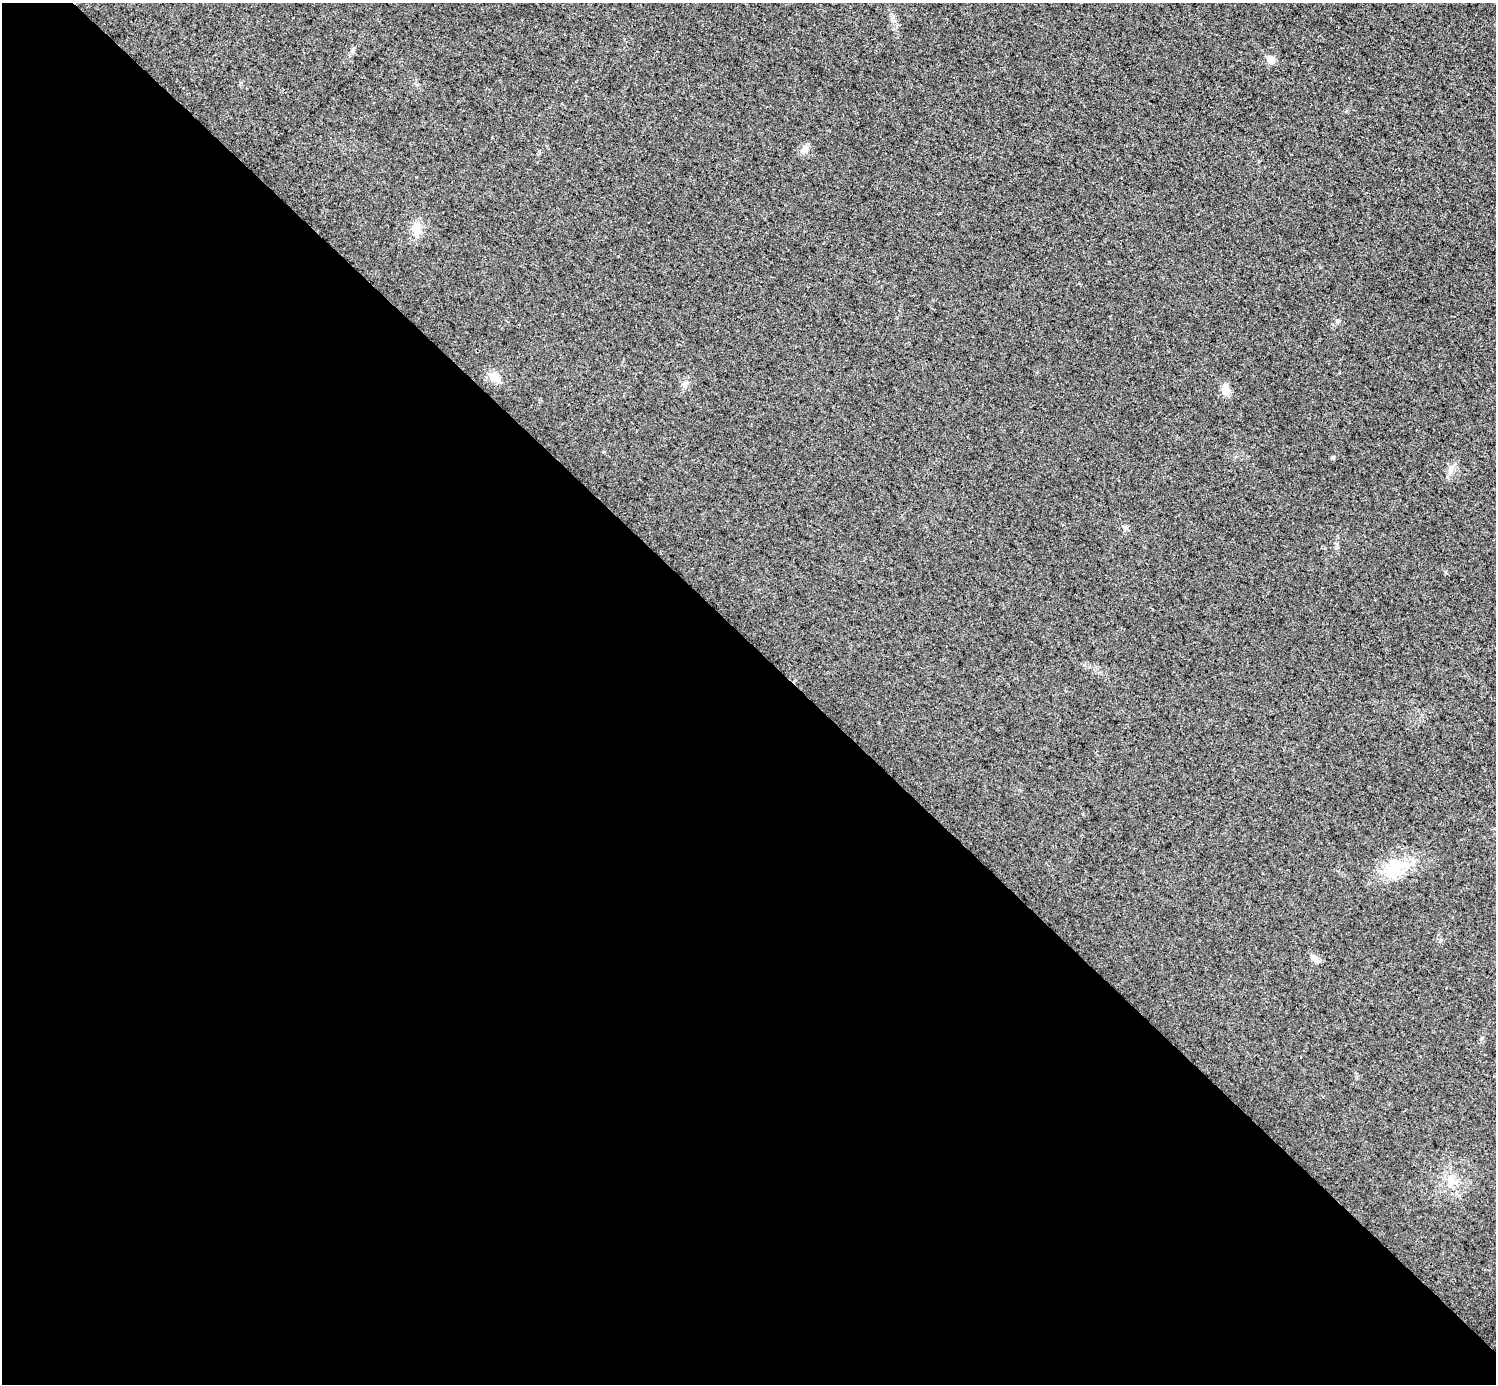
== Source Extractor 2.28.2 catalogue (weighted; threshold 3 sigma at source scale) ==
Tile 9 of 4 x 4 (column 1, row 3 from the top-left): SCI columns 1-1494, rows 1537-2918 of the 5979 x 5979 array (HDU 1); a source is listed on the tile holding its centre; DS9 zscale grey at full resolution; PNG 1498 x 1386 px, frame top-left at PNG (2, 3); no overlay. Shown black and unused: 54% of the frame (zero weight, under 3 of 4 exposures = <1% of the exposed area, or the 3 px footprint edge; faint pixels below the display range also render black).
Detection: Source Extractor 2.28.2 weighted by HDU 2 'WHT'; one run over the whole footprint, this tile lists its part. Background 0.0162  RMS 0.0049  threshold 0.022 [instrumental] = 3 sigma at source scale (4.5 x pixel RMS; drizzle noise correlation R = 1.50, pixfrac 1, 0.05/0.05 arcsec/px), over >= 5 px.
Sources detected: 12; all 12 listed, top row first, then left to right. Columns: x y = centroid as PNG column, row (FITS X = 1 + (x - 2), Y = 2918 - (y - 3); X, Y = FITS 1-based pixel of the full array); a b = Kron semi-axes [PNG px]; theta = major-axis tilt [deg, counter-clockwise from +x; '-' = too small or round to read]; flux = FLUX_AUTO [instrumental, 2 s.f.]
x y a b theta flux
353 50 7 4 71 0.94
1271 60 5 5 - 9
805 150 12 10 37 2.9
416 229 15 11 88 6.7
1337 321 6 4 89 0.73
494 377 15 10 -34 5.2
1225 390 14 10 -83 4.3
1333 458 5 4 - 0.72
1450 470 10 6 52 2.2
1395 866 26 18 -75 14
1314 958 11 7 -35 2.7
1451 1180 15 8 -75 4.9
Unlisted compact peaks at least as high as the median listed source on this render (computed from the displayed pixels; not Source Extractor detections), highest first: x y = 1441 940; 1445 572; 1125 528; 618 256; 1084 665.